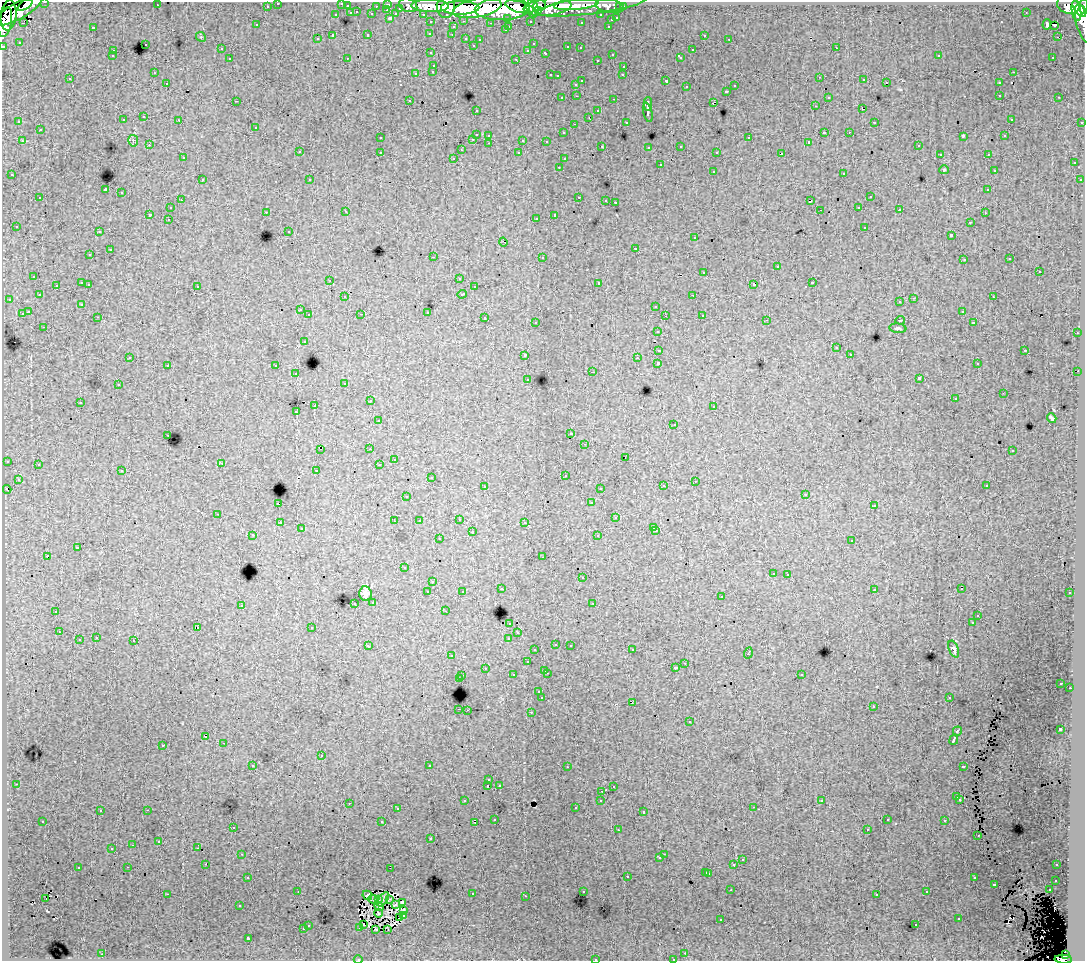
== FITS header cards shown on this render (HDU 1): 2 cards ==
NAXIS1  =                 1083
NAXIS2  =                  959

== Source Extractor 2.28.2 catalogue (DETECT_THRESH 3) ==
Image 1083 x 959 px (HDU 1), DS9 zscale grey, 1 PNG px = 1 image px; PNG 1087 x 963 px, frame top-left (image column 1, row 959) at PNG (2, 2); each listed source drawn as its Kron ellipse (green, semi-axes under 4 px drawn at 4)
Background 169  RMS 1.2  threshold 3.73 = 3 sigma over >= 5 px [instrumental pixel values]
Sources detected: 502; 2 with non-positive FLUX_AUTO (blend fragments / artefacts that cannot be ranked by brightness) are neither listed nor drawn; the other 500 listed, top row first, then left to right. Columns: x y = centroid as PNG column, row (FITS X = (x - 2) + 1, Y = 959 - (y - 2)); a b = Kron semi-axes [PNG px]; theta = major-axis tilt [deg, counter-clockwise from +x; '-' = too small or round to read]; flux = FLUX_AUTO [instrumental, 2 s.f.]
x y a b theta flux
45 2 3 2 - 3400
278 3 3 3 - 2400
342 3 3 2 - 780
388 4 3 3 - 5000
25 5 9 3 36 60000
157 5 3 2 - 66
408 5 9 6 -19 18000
576 5 22 5 5 100000
592 5 55 8 8 64000
1068 5 11 8 -19 100000
267 6 3 3 - 1300
347 6 3 3 - 810
376 6 3 2 - 1100
430 6 19 6 -2 190000
446 6 11 9 88 130000
540 6 6 5 - 74000
610 6 14 7 -10 30000
1084 6 7 3 85 84000
519 7 15 5 -15 240000
547 7 24 8 6 370000
620 7 3 3 - 1200
623 7 3 3 - 2200
400 8 3 3 - 850
460 8 19 6 0 310000
477 8 24 9 10 510000
502 9 27 11 2 590000
533 9 9 5 -80 120000
1079 9 9 4 -54 200000
387 10 3 2 - 340
17 11 27 8 28 260000
538 11 4 3 - 66000
1076 11 10 4 -80 190000
357 12 3 2 - 290
351 13 3 3 - 770
1026 13 2 2 - 44
372 14 3 3 - 860
396 14 4 3 - 760
423 14 3 2 - 1900
9 15 15 8 84 260000
336 15 3 3 - 370
601 15 3 3 - 1700
390 18 3 3 - 1500
508 18 3 3 - 1000
617 18 3 3 - 590
611 20 3 3 - 460
464 21 3 2 - 470
530 21 3 3 - 1200
5 22 15 6 79 210000
431 22 3 3 - 2000
581 22 3 2 - 110
23 23 3 3 - 180
491 23 3 2 - 110
1084 24 20 7 -74 92000
257 25 3 3 - 240
1047 25 5 4 - 690
1054 25 3 2 - 170
509 26 3 2 - 350
608 26 3 2 - 410
93 27 3 2 - 800
453 27 3 3 - 340
505 30 3 3 - 230
430 33 3 3 - 200
368 35 3 3 - 490
452 35 3 2 - 140
704 35 3 2 - 280
333 36 3 3 - 1300
201 37 5 4 - 110
1057 37 2 2 - 390
466 38 3 3 - 330
317 39 3 3 - 140
729 39 2 2 - 60
480 40 3 3 - 160
19 42 3 3 - 120
145 44 3 3 - 220
533 44 3 2 - 86
473 45 3 3 - 150
3 46 3 3 - 5300
568 47 3 3 - 540
580 48 3 2 - 190
836 48 3 2 - 280
221 49 3 3 - 180
528 50 4 3 - 150
692 50 3 3 - 460
113 51 3 3 - 340
431 53 3 3 - 280
546 53 4 3 - 440
612 54 3 2 - 320
939 55 3 2 - 40
112 56 3 2 - 140
680 57 4 3 - 320
1053 57 3 2 - 110
347 58 2 2 - 49
230 59 3 3 - 370
516 59 3 2 - 650
597 60 3 3 - 280
434 65 3 3 - 280
624 66 3 3 - 340
433 71 3 3 - 250
1013 72 3 2 - 240
154 73 3 2 - 78
416 73 3 3 - 600
550 75 3 2 - 400
623 75 3 2 - 170
557 76 3 2 - 81
820 77 3 2 - 100
70 79 3 3 - 200
864 80 3 2 - 130
582 81 3 2 - 780
666 81 3 3 - 970
167 83 3 2 - 160
886 83 3 2 - 350
999 83 3 3 - 180
576 84 3 3 - 350
734 86 3 3 - 210
686 87 3 3 - 220
727 91 3 3 - 410
1000 95 3 2 - 220
577 96 3 2 - 220
828 97 3 3 - 180
1059 97 3 2 - 170
562 98 3 3 - 260
614 99 3 2 - 380
409 100 3 2 - 270
236 101 2 2 - 58
713 102 4 2 - 450
648 104 7 3 90 2400
815 106 3 2 - 120
862 109 4 3 - 780
476 110 3 2 - 130
598 111 3 3 - 310
648 112 10 3 -78 2600
144 117 3 2 - 270
589 117 3 2 - 140
1011 119 3 2 - 95
123 120 3 3 - 270
179 120 3 2 - 170
19 122 3 2 - 190
626 122 3 3 - 180
874 122 3 2 - 47
1082 122 3 3 - 1000
574 124 3 2 - 72
256 127 3 3 - 390
40 130 3 3 - 330
824 132 3 2 - 760
849 132 2 2 - 190
564 133 3 3 - 140
476 134 3 3 - 870
489 135 3 2 - 200
963 136 4 3 - 310
1005 136 3 2 - 140
380 138 3 2 - 150
749 138 3 3 - 490
473 139 3 2 - 240
523 140 3 3 - 740
22 141 3 2 - 330
133 141 6 5 - 150
546 141 3 2 - 110
809 142 3 3 - 150
489 143 3 2 - 200
149 145 3 2 - 110
602 146 3 2 - 120
681 146 3 3 - 240
918 146 3 3 - 250
649 147 3 3 - 210
461 150 3 2 - 86
299 152 3 3 - 340
380 152 3 3 - 260
717 152 3 2 - 170
519 153 3 3 - 190
781 154 4 3 - 1300
940 154 3 2 - 110
988 154 3 3 - 270
183 158 3 3 - 190
454 158 3 3 - 180
564 159 3 3 - 140
1074 163 3 3 - 220
660 165 3 3 - 530
559 167 3 2 - 160
944 170 5 4 - 94
994 170 3 3 - 150
713 171 3 3 - 440
844 173 3 3 - 410
12 175 3 3 - 220
202 180 3 3 - 280
310 180 3 2 - 130
1080 180 3 3 - 280
105 190 4 3 - 8200
988 190 3 3 - 200
122 193 3 3 - 450
579 197 3 2 - 500
870 197 3 3 - 360
40 198 3 3 - 230
181 200 3 2 - 140
606 200 3 2 - 160
810 201 4 3 - 720
615 202 3 2 - 470
859 207 3 2 - 190
170 208 3 3 - 370
820 210 2 2 - 56
899 210 3 2 - 160
266 212 3 2 - 210
346 212 3 2 - 110
985 213 3 2 - 99
150 214 3 3 - 1300
555 215 4 3 - 1800
536 218 3 2 - 190
168 219 3 2 - 150
970 222 3 2 - 140
16 226 3 3 - 210
865 227 3 3 - 490
289 231 3 3 - 210
99 232 3 2 - 97
951 235 3 3 - 1100
695 238 3 3 - 200
503 242 4 2 - 100
636 248 3 3 - 600
110 250 3 3 - 450
90 255 3 2 - 210
433 257 3 2 - 850
542 257 3 3 - 440
1010 259 3 3 - 160
964 260 3 2 - 170
777 267 3 2 - 400
1039 271 3 3 - 540
704 272 3 3 - 370
34 276 3 3 - 290
459 278 3 3 - 93
330 280 2 2 - 63
82 283 3 3 - 610
599 283 3 3 - 1600
812 283 3 3 - 620
89 284 3 3 - 220
56 285 3 2 - 300
754 285 4 3 - 1100
197 286 3 3 - 360
474 287 3 2 - 210
462 294 5 3 - 540
39 295 2 2 - 71
693 295 3 2 - 190
345 297 3 3 - 260
993 297 3 2 - 260
914 298 3 2 - 510
9 299 4 3 - 160
900 302 3 2 - 190
82 304 3 3 - 150
656 306 3 3 - 320
300 310 3 3 - 250
962 311 3 2 - 160
28 312 4 3 - 1300
427 312 3 3 - 840
22 314 4 3 - 690
361 314 2 2 - 69
309 315 3 3 - 190
702 315 3 2 - 270
665 316 2 2 - 72
98 317 3 2 - 240
485 318 3 3 - 590
767 320 3 2 - 87
900 320 4 2 - 67
536 322 3 3 - 210
973 323 3 3 - 150
44 327 3 2 - 200
898 328 8 4 -6 190
658 331 3 3 - 210
1077 333 3 2 - 220
304 341 3 3 - 330
836 348 3 3 - 250
659 350 4 3 - 1100
1025 350 3 2 - 510
850 354 3 2 - 140
525 355 3 3 - 300
130 357 3 3 - 170
637 358 3 2 - 130
658 363 3 3 - 2900
977 364 3 2 - 190
168 365 3 3 - 350
276 366 3 3 - 360
1078 371 2 2 - 600
593 372 3 2 - 630
296 374 3 3 - 300
919 378 4 3 - 2800
528 379 3 2 - 160
345 383 3 3 - 160
118 385 3 2 - 230
1003 393 2 2 - 99
955 399 3 2 - 140
370 401 3 2 - 170
80 402 3 2 - 190
315 406 2 2 - 690
714 406 3 3 - 200
296 412 3 2 - 150
1052 418 5 3 - 160
378 421 3 3 - 190
674 424 2 2 - 48
571 434 3 3 - 180
168 435 3 2 - 150
585 444 3 2 - 76
320 449 2 2 - 18
370 449 3 2 - 120
1012 451 3 3 - 200
625 457 2 2 - 33
394 459 2 2 - 57
7 461 3 3 - 360
222 463 3 2 - 120
38 464 3 3 - 460
379 465 3 2 - 150
316 470 3 2 - 340
122 471 3 3 - 220
565 475 3 3 - 290
431 478 3 2 - 130
18 479 3 3 - 190
695 481 3 2 - 240
485 486 3 2 - 260
663 486 3 3 - 200
986 486 2 2 - 66
600 488 3 2 - 220
7 489 4 3 - 650
806 494 3 2 - 140
407 496 3 3 - 120
591 503 3 3 - 230
278 504 3 3 - 1000
874 506 3 2 - 87
218 514 3 2 - 220
616 518 3 3 - 340
459 519 3 2 - 320
394 521 2 2 - 65
419 521 3 3 - 170
525 522 3 2 - 160
280 523 3 3 - 200
653 527 3 2 - 140
301 529 3 2 - 120
656 531 3 2 - 290
472 532 3 2 - 440
253 535 3 2 - 150
598 536 3 3 - 340
439 539 3 3 - 310
852 541 3 3 - 290
77 548 4 3 - 910
47 556 3 3 - 1300
543 557 3 2 - 120
404 568 3 2 - 140
773 573 3 3 - 220
788 574 3 3 - 240
582 578 3 3 - 300
433 582 3 2 - 170
501 589 3 3 - 240
874 589 3 3 - 250
961 589 3 2 - 260
462 591 3 3 - 210
428 592 3 3 - 600
365 593 7 6 - 410
1070 593 3 2 - 160
721 597 3 3 - 230
373 602 3 3 - 230
355 603 3 2 - 170
593 603 3 2 - 160
241 605 3 3 - 360
56 611 3 3 - 480
445 611 3 2 - 210
978 615 3 2 - 110
510 623 3 3 - 330
972 623 3 2 - 64
197 627 3 2 - 350
312 627 3 3 - 160
59 632 3 2 - 190
518 633 3 3 - 270
96 638 3 3 - 150
509 638 3 3 - 400
79 640 3 3 - 580
134 641 3 3 - 690
556 644 3 2 - 290
570 645 3 2 - 250
368 646 4 3 - 350
954 649 9 5 -68 210
535 650 3 3 - 210
632 650 3 2 - 260
748 653 5 3 - 520
452 656 3 2 - 260
527 662 3 3 - 300
685 663 3 2 - 130
485 668 3 3 - 190
676 668 3 3 - 300
545 670 3 3 - 420
547 673 3 2 - 560
801 674 3 3 - 250
513 675 3 3 - 200
462 676 3 3 - 330
459 679 4 3 - 480
1061 683 3 2 - 160
1070 688 2 2 - 280
539 692 3 3 - 190
542 698 3 3 - 2000
949 698 3 2 - 110
632 702 3 2 - 210
873 707 3 2 - 150
459 709 3 2 - 480
467 710 2 2 - 310
531 712 3 2 - 420
690 722 3 3 - 220
1060 729 3 3 - 2200
957 731 5 3 - 1000
206 737 3 3 - 360
954 740 5 3 - 3100
224 743 3 2 - 230
163 745 3 3 - 430
321 756 3 3 - 550
253 765 3 2 - 120
430 766 3 3 - 3900
963 766 3 3 - 450
567 767 3 2 - 150
489 780 3 2 - 85
16 784 3 2 - 200
499 785 3 3 - 170
488 786 3 3 - 980
613 787 3 2 - 92
602 791 3 2 - 130
957 797 3 3 - 570
601 800 3 3 - 180
960 800 3 3 - 180
464 801 3 3 - 220
822 801 3 3 - 120
349 803 3 2 - 290
753 807 3 2 - 140
576 808 3 3 - 140
397 809 3 3 - 190
147 810 3 2 - 480
100 811 3 2 - 160
644 812 3 3 - 460
495 819 3 3 - 180
887 820 3 3 - 150
43 821 3 2 - 220
945 821 3 3 - 260
382 822 3 3 - 740
475 822 3 2 - 80
233 827 3 2 - 210
867 829 3 3 - 76
618 830 3 2 - 96
978 836 3 2 - 140
431 839 3 3 - 200
159 841 3 3 - 330
133 845 3 2 - 120
198 848 3 2 - 91
112 849 3 3 - 180
242 854 3 2 - 140
664 854 3 2 - 92
660 858 3 3 - 210
742 860 3 3 - 160
206 864 2 2 - 260
734 864 3 3 - 950
1057 865 3 2 - 200
128 867 2 2 - 76
78 868 3 3 - 270
390 868 2 2 - 31
706 872 3 3 - 370
709 873 3 3 - 370
627 876 3 3 - 520
248 877 3 2 - 260
974 878 3 3 - 260
1056 880 3 3 - 230
994 884 3 3 - 640
731 890 3 2 - 110
1049 890 3 2 - 320
298 891 2 2 - 68
583 891 3 3 - 250
927 892 3 2 - 170
167 894 3 2 - 750
472 894 3 2 - 560
877 894 3 2 - 94
367 895 5 3 - 200
526 896 3 2 - 86
46 899 3 2 - 350
373 899 5 3 - 110
383 899 8 3 55 280
390 899 3 3 - 110
378 900 3 2 - 64
402 902 4 3 - 69
395 905 3 3 - 120
240 906 3 3 - 200
379 906 5 2 - 83
404 910 3 3 - 96
378 913 4 3 - 99
403 915 4 3 - 130
399 918 4 2 - 86
721 919 3 2 - 83
959 919 3 3 - 370
308 925 3 3 - 260
364 925 3 2 - 250
916 925 3 2 - 140
360 927 3 2 - 120
303 929 3 3 - 400
376 929 3 2 - 130
388 929 3 2 - 68
248 938 3 3 - 2000
685 953 3 2 - 180
102 954 3 2 - 390
1065 955 4 4 - 50000
595 959 3 2 - 300
673 959 3 2 - 130
1063 959 8 4 -2 88000
358 960 4 3 - 75
At the frame edge (FLAGS 8, measured only in part): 11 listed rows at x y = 45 2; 278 3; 342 3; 1084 6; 5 22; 1084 24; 3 46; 595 959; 673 959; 1063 959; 358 960
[2 non-positive-flux detections neither listed nor drawn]